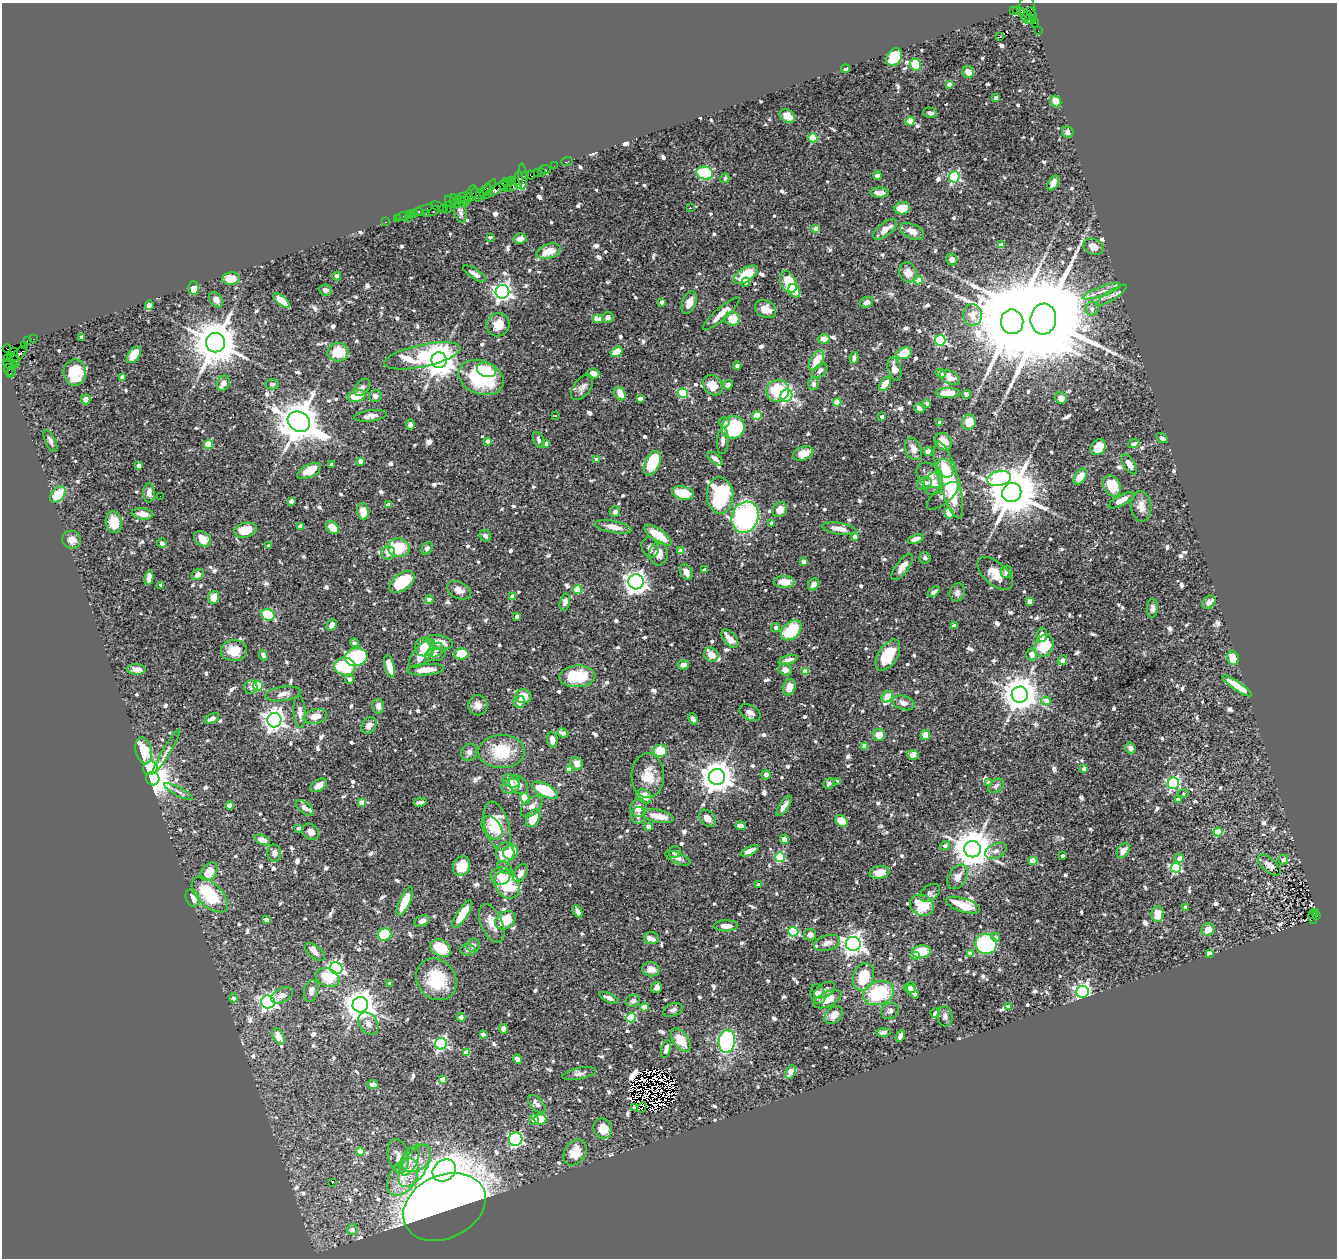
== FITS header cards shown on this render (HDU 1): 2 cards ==
NAXIS1  =                 1335
NAXIS2  =                 1256

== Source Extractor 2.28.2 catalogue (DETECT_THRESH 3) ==
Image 1335 x 1256 px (HDU 1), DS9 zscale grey, 1 PNG px = 1 image px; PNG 1339 x 1260 px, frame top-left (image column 1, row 1256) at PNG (2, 3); each listed source drawn as its Kron ellipse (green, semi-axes under 4 px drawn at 4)
Background 0.68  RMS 0.026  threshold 0.078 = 3 sigma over >= 5 px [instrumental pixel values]
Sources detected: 963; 12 with non-positive FLUX_AUTO (blend fragments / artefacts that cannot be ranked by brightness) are neither listed nor drawn; of the other 951, the 500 brightest by FLUX_AUTO listed and drawn (451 fainter detections omitted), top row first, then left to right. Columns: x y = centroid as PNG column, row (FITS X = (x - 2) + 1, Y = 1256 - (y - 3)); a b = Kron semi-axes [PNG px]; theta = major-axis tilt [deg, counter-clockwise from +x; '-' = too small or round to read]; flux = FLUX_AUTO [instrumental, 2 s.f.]
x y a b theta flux
1027 10 14 8 -86 280
1013 11 2 2 - 22
1016 11 3 3 - 7.9
1022 12 3 3 - 64
1032 14 7 3 -60 120
1027 16 5 3 - 140
1030 19 5 3 - 52
1035 23 5 3 - 31
1038 31 2 2 - 6.6
1000 37 3 3 - 37
894 57 9 7 56 65
916 64 6 5 - 60
846 69 4 4 - 6.6
968 72 6 5 - 14
949 84 4 4 - 9.7
996 98 4 4 - 9.3
1056 101 6 5 - 24
930 113 7 5 -12 6.8
787 116 8 6 -34 21
910 121 4 4 - 53
1068 132 6 5 - 6.2
813 138 4 4 - 77
567 161 6 3 20 18
554 166 2 2 - 22
545 169 5 4 - 73
537 172 3 2 - 13
541 173 2 2 - 12
705 173 8 6 -11 130
526 175 2 2 - 30
531 175 4 4 - 88
877 175 4 4 - 20
522 177 13 4 -87 38
954 177 5 5 - 180
725 178 5 4 - 5.4
511 180 3 2 - 58
518 180 9 3 88 86
506 182 5 2 - 52
1053 183 8 5 57 13
503 186 5 3 - 97
513 187 3 3 - 76
490 188 10 3 55 150
507 188 3 2 - 140
486 189 6 3 58 160
497 189 18 3 33 88
879 193 9 5 0 16
471 194 9 5 63 200
480 194 5 3 - 95
476 195 7 3 -65 230
463 197 7 3 15 120
465 200 5 3 - 30
455 201 7 4 -61 120
450 202 7 3 -55 41
461 202 7 3 -37 170
439 207 8 3 -27 40
443 208 2 2 - 8.4
447 208 6 2 71 26
690 208 3 3 - 12
902 208 7 6 - 35
422 210 12 3 23 150
419 211 3 3 - 68
434 211 5 3 - 140
461 212 11 6 -79 6.1
413 213 4 2 - 58
409 214 2 2 - 36
426 214 3 2 - 42
402 216 6 2 17 36
397 218 3 2 - 21
409 218 2 2 - 74
386 222 3 2 - 27
816 229 4 4 - 21
885 229 14 6 37 20
912 231 13 7 -24 18
490 237 4 3 - 6
520 239 7 5 10 10
1001 245 4 3 - 10
1093 247 10 8 -26 20
549 251 12 7 19 33
952 259 6 5 - 10
908 272 10 8 -75 24
475 274 13 5 -33 10
746 275 14 6 33 53
337 276 4 3 - 5.7
231 279 9 6 4 29
919 280 4 4 - 25
746 282 4 4 - 18
788 282 11 7 -65 55
194 288 7 5 -87 24
325 290 6 5 - 6.3
794 291 7 5 -60 46
1102 291 20 5 19 11
502 292 7 6 - 820
1112 295 18 5 33 8.3
216 300 8 6 -52 8.7
282 301 10 4 -40 20
662 302 4 3 - 7.7
867 302 7 5 25 6.7
689 303 12 7 69 17
149 305 5 4 - 23
765 309 11 8 -27 20
1092 309 7 6 - 6.9
721 314 23 6 41 21
973 315 11 9 -87 19
608 317 5 5 - 7.9
598 319 6 4 -9 16
732 319 7 6 - 34
1043 319 15 12 83 51000
1012 322 12 11 - 32000
498 325 12 11 - 25
81 337 3 3 - 8
33 339 2 2 - 12
824 339 6 4 -2 15
940 340 5 5 - 170
27 341 4 2 - 47
215 343 10 9 - 7300
25 345 3 2 - 42
7 349 4 2 - 29
14 352 4 3 - 74
338 352 10 9 - 42
617 352 6 4 32 33
904 353 8 5 23 37
19 354 9 4 44 250
134 355 9 5 55 32
422 356 39 11 12 120
854 358 6 4 78 7.2
7 359 3 2 - 23
13 359 8 4 -51 290
439 360 8 7 - 3400
816 361 11 6 58 32
10 364 7 2 -19 110
737 366 4 4 - 5.4
894 369 12 6 -76 12
8 370 6 3 -69 73
486 370 10 7 -20 31
820 371 9 5 41 7.1
11 372 6 3 67 110
75 372 13 11 -89 55
941 373 5 4 - 5.8
593 374 6 5 - 12
122 377 4 3 - 9.1
950 377 11 6 -28 14
481 378 23 16 -21 170
223 383 8 6 65 9.3
272 384 7 5 2 5.6
814 384 6 5 - 8.1
885 384 8 4 56 25
713 385 11 9 -52 28
728 385 5 4 - 8.5
362 387 10 6 50 6.6
582 387 15 8 53 10
778 391 11 10 - 75
683 393 5 4 - 120
948 393 12 5 -1 27
620 394 7 5 -61 18
966 394 4 4 - 18
357 396 9 5 12 38
375 396 6 6 - 8
786 396 6 6 - 270
640 398 4 4 - 14
1061 398 6 5 - 9.3
86 399 5 4 - 14
837 402 4 4 - 45
927 403 3 3 - 5.5
919 408 5 4 - 6.5
757 415 5 4 - 48
370 416 16 5 7 9.4
555 416 3 3 - 7.7
882 417 3 3 - 6
299 422 12 9 -30 6100
724 422 5 5 - 7.5
940 422 3 3 - 8.2
969 422 7 7 - 25
410 425 5 4 - 6.6
733 427 11 11 - 160
1162 438 6 4 -32 5.8
539 440 8 5 -67 5.4
50 441 12 5 -64 6.9
488 441 4 3 - 7.9
723 441 13 6 86 11
943 442 9 8 - 19
546 443 4 4 - 9.8
208 444 4 4 - 48
1134 444 6 4 17 5.5
1098 447 9 7 50 35
913 449 12 8 -69 12
928 451 4 4 - 28
803 453 10 6 21 17
597 459 4 3 - 10
715 459 9 5 -39 8.3
360 461 4 4 - 10
652 463 13 7 66 77
332 464 3 3 - 5.5
1129 464 11 5 -58 12
139 465 4 4 - 6.3
945 468 10 7 -56 25
309 471 13 6 26 29
930 475 15 11 -39 15
1080 477 9 5 55 21
999 478 12 7 13 190
949 480 40 10 -74 130
924 484 8 6 12 16
933 484 11 9 70 20
1112 486 11 8 -65 49
149 493 9 6 -88 11
683 493 11 6 -14 48
1012 493 10 9 - 10000
58 495 9 6 47 42
160 496 2 2 - 7.3
720 496 18 13 -87 160
943 496 19 8 39 8.7
1121 500 14 5 28 18
291 501 4 4 - 11
388 505 4 4 - 9.5
1141 506 15 10 -84 15
780 510 8 6 54 23
363 511 8 6 -81 19
615 512 5 5 - 8.9
949 513 5 4 - 37
142 514 11 5 -7 14
745 517 16 13 67 400
114 522 11 8 -80 24
772 523 4 3 - 10
300 526 4 4 - 20
613 527 18 6 -11 19
332 528 7 5 -46 27
839 529 17 5 -9 18
245 530 12 7 14 39
658 535 16 6 -34 47
485 536 6 5 - 6.7
855 537 4 4 - 16
202 539 9 7 -35 20
915 539 8 4 21 12
72 540 9 8 - 12
162 543 4 4 - 6.9
269 546 3 3 - 5.8
650 547 10 8 -69 7.7
399 548 11 9 -7 68
427 548 7 5 54 6
681 551 4 4 - 19
388 553 7 6 - 15
659 553 12 9 -89 18
925 558 6 5 - 5.8
804 562 4 4 - 15
902 567 16 6 53 16
704 570 4 4 - 9.2
686 572 8 6 -62 9.4
1006 572 6 5 - 9.8
995 573 21 11 -42 30
198 575 6 5 - 10
149 578 7 4 83 12
402 582 14 8 37 60
636 582 7 7 - 1100
784 582 10 6 -1 25
814 584 6 5 - 9.7
161 585 4 3 - 8
459 590 13 8 -27 12
577 590 4 4 - 49
934 592 7 4 36 7.6
957 592 9 7 72 7.6
513 596 4 4 - 23
213 597 6 5 - 23
429 600 4 4 - 13
1030 601 4 4 - 22
565 602 9 5 78 13
1209 602 7 5 47 12
1152 608 9 5 89 6.5
268 615 7 5 -25 81
517 616 4 3 - 7.6
332 625 6 4 61 8.6
954 626 4 3 - 10
776 627 4 4 - 7
791 630 12 8 41 84
1042 635 7 5 85 14
730 639 11 6 -49 13
440 642 13 6 -13 20
354 643 4 4 - 6.1
1044 646 12 9 61 57
424 647 9 9 - 24
436 650 8 6 42 6.9
234 651 13 10 3 31
422 654 17 8 49 43
461 654 7 5 1 53
1032 654 6 5 - 9.2
263 655 5 4 - 7
435 655 10 6 8 9.5
711 655 7 6 - 17
888 655 17 9 57 56
356 657 11 9 9 160
1233 658 7 5 -77 36
788 660 10 4 15 8.6
1062 660 5 4 - 17
683 665 5 4 - 9.6
345 666 10 8 -8 89
390 666 12 5 -76 21
136 669 9 5 -5 10
426 670 18 5 4 24
785 670 7 6 - 10
805 672 4 4 - 33
577 676 18 11 3 83
349 679 4 4 - 8.8
258 686 5 4 - 100
1237 686 17 4 -34 32
251 687 6 6 - 6.4
789 687 8 6 74 19
283 694 18 7 8 12
1020 695 8 8 - 4000
523 696 8 7 - 27
887 697 6 5 - 36
1046 701 4 4 - 17
519 702 6 6 - 12
904 703 11 7 -17 10
478 705 10 9 - 11
378 706 7 6 - 9.5
300 712 16 6 -85 8.7
750 713 11 7 -29 9.5
315 716 12 7 13 22
212 719 8 4 29 8.2
693 719 6 4 -65 7.5
274 720 7 7 - 1200
369 725 9 6 55 10
563 733 6 3 -21 8.2
879 735 6 6 - 18
925 735 5 5 - 20
552 740 8 5 -81 12
865 746 4 4 - 25
1130 748 5 5 - 8.2
144 751 13 7 -77 40
166 751 25 4 59 7
501 751 23 16 2 77
660 751 7 6 - 45
469 752 9 7 68 7.8
913 755 5 5 - 15
577 763 7 5 -50 16
150 768 7 6 - 62
569 769 4 4 - 20
1084 769 4 3 - 13
766 775 5 4 - 8.1
648 776 22 16 89 38
717 777 8 8 - 3100
153 778 7 6 - 3700
511 781 8 6 -19 7.9
838 781 4 3 - 5.5
989 783 4 4 - 18
1173 783 6 5 - 250
829 784 6 5 - 5.4
319 785 9 5 34 15
519 785 10 8 -46 14
511 786 9 7 17 16
996 786 8 6 38 5.9
545 790 14 6 -26 69
178 792 16 4 -27 6.6
1183 794 5 4 - 5.7
644 796 8 6 -38 21
525 798 6 4 -59 37
1178 799 4 3 - 13
420 802 6 3 12 6.8
362 803 4 4 - 16
230 805 4 4 - 21
532 806 13 7 43 14
784 806 12 4 56 10
305 808 10 5 -37 6.8
638 808 9 8 - 15
638 815 8 7 - 10
658 816 16 6 -11 27
533 818 10 6 60 35
707 818 10 7 -47 14
842 821 7 5 -42 30
497 826 25 12 -74 63
740 826 5 4 - 11
649 827 4 4 - 17
299 828 4 4 - 5.6
492 828 13 8 -54 23
311 832 9 7 -37 10
1218 832 4 4 - 63
784 839 5 4 - 13
262 840 8 4 -22 17
945 846 5 4 - 5.8
973 849 8 8 - 5000
750 851 9 4 24 13
996 851 11 7 26 9.1
1123 851 8 5 55 11
511 852 8 7 - 27
675 852 6 6 - 7.4
274 853 8 7 - 12
505 853 10 9 - 40
1062 856 3 3 - 6.8
780 857 5 5 - 140
678 858 13 5 -23 7.9
1179 858 5 4 - 14
1283 860 5 4 - 7.8
1033 861 4 4 - 52
1269 865 14 6 -40 12
461 866 10 8 60 31
505 868 8 5 -36 5.7
1176 868 5 5 - 160
209 872 10 7 53 33
521 873 10 6 60 13
879 873 10 6 11 23
500 876 10 9 - 18
958 877 13 9 57 15
507 884 14 12 -59 84
758 885 4 3 - 5.7
930 893 11 7 36 6.4
210 895 22 11 -44 97
193 898 9 6 -69 15
405 901 15 5 66 33
922 905 12 10 -31 56
963 905 17 7 -17 52
1186 907 4 4 - 17
578 911 6 4 -61 7.8
1315 912 3 2 - 100
462 914 16 5 57 42
1158 914 8 6 89 22
1313 916 7 4 -88 160
1317 916 3 3 - 55
266 920 4 4 - 16
505 920 11 8 34 45
422 921 8 5 22 7.6
492 923 20 10 -67 23
726 926 12 5 1 13
1208 929 6 6 - 18
793 932 5 4 - 140
385 934 7 6 - 70
810 935 6 5 - 11
995 937 4 4 - 7.1
651 938 7 6 - 14
827 943 13 7 15 11
853 944 7 7 - 1200
986 944 10 10 - 260
473 945 7 6 - 8.5
441 948 11 8 -31 63
468 950 7 5 -9 5.9
315 952 12 6 -39 8.7
921 952 9 6 6 46
970 953 4 4 - 13
1209 953 4 4 - 8.5
915 956 5 4 - 16
336 968 6 6 - 430
651 969 9 7 -9 12
863 977 14 10 73 57
328 978 12 9 -22 41
436 979 22 19 -50 83
390 983 4 3 - 5.6
657 988 6 5 - 6.2
910 988 6 5 - 7.5
825 990 11 6 31 7.1
311 991 11 7 78 9.1
913 992 8 4 -51 15
1083 992 6 6 - 580
878 993 16 11 19 110
818 994 10 7 -73 15
282 995 12 7 27 12
233 998 4 4 - 10
609 998 10 4 -24 8.2
828 999 15 7 25 28
633 1001 7 6 - 7.8
268 1002 7 6 - 600
360 1005 8 7 - 2800
1008 1006 4 4 - 23
644 1007 4 4 - 26
673 1010 10 6 21 6
890 1011 9 8 - 6.3
935 1013 5 4 - 6.7
834 1015 10 7 43 14
945 1016 10 7 -84 6.8
461 1017 4 4 - 21
631 1018 5 4 - 120
368 1024 12 9 -54 12
503 1029 5 4 - 7.4
883 1032 7 4 2 5.8
483 1034 4 4 - 7.7
278 1036 9 5 -62 18
900 1036 6 4 63 6.6
681 1040 13 7 -53 35
727 1041 11 8 81 210
441 1044 6 6 - 290
666 1049 9 4 77 8.4
467 1053 4 4 - 29
517 1059 5 4 - 9.5
791 1072 7 4 63 19
579 1074 17 5 11 8.2
443 1079 4 4 - 25
373 1085 5 4 - 8.9
537 1104 11 6 -47 8.8
635 1107 4 3 - 7.1
642 1107 5 4 - 11
540 1119 6 5 - 51
534 1120 5 5 - 12
603 1129 10 9 - 22
516 1139 7 6 - 280
360 1151 4 4 - 19
575 1152 14 10 55 33
398 1156 17 10 -79 18
416 1158 16 12 40 25
409 1161 16 8 63 16
415 1166 24 12 58 40
444 1171 12 10 39 1300
403 1177 20 13 57 42
332 1183 3 2 - 32
444 1207 43 31 26 4400
352 1230 5 5 - 10
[451 fainter detections neither listed nor drawn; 12 non-positive-flux detections neither listed nor drawn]